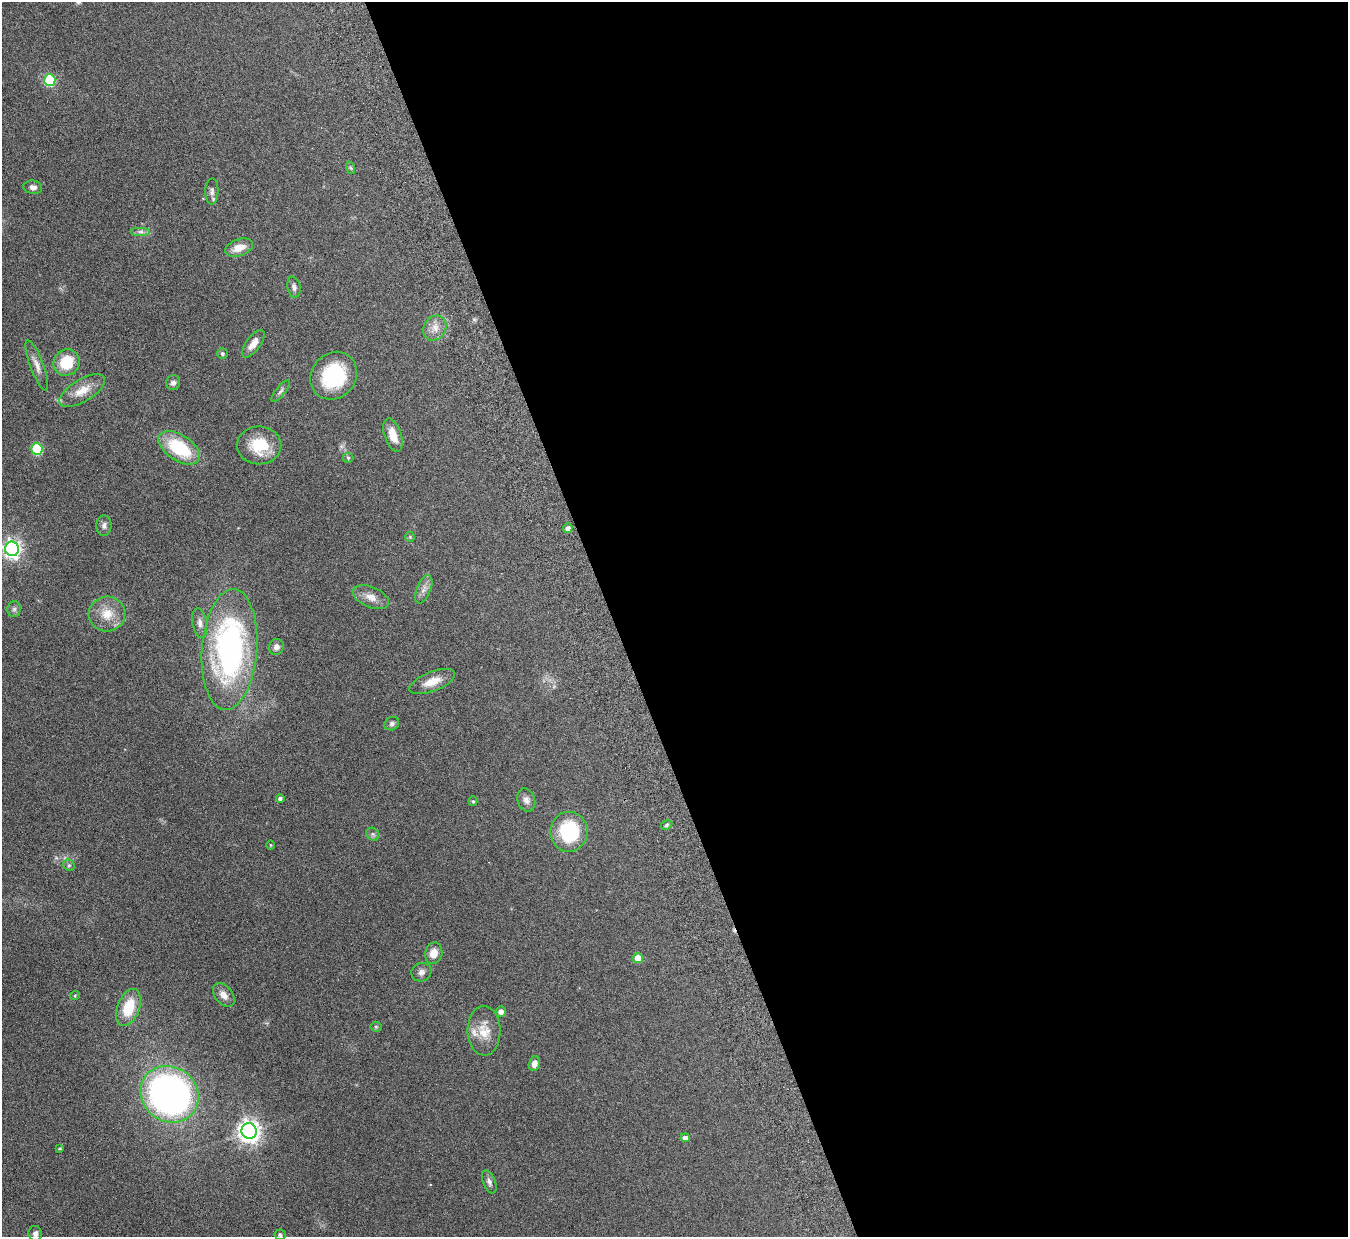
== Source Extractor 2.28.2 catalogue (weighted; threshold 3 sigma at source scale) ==
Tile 8 of 4 x 4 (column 4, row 2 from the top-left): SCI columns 4094-5439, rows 2644-3878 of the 5494 x 5412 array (HDU 1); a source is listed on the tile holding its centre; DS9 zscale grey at full resolution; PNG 1350 x 1239 px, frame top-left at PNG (2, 2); each listed source drawn as its Kron ellipse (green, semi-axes under 4 px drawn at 4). Shown black and unused: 55% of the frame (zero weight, under 4 of 7 exposures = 3% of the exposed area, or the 3 px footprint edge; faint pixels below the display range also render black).
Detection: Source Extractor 2.28.2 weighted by HDU 2 'WHT'; one run over the whole footprint, this tile lists its part. Background 0.229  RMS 0.0072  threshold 0.0293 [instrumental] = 3 sigma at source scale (4.09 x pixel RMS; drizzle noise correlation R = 1.36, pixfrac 0.8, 0.05/0.05 arcsec/px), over >= 5 px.
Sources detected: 61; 2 inside a brighter listed object's ellipse — not listed separately; the other 59 listed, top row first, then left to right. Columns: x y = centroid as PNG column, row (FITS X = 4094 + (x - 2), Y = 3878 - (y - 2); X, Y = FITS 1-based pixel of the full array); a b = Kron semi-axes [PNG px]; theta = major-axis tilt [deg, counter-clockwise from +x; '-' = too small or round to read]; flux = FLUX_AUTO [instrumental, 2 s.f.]
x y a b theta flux
50 80 6 5 - 52
351 168 6 4 -70 0.9
33 187 9 7 -8 2.5
212 191 13 6 89 2.3
141 232 10 4 0 1.9
239 248 14 8 19 7.8
294 287 10 6 -79 2.5
435 328 13 11 56 5.9
253 344 16 7 53 5.6
222 353 5 5 - 1.4
66 362 14 12 48 19
37 365 26 6 -69 5
334 376 25 22 51 44
173 383 7 7 - 2.2
82 391 26 11 30 10
281 391 13 4 51 1.9
393 435 17 8 -71 8.6
259 445 22 19 0 22
179 448 23 13 -33 35
37 449 6 5 - 42
348 458 5 5 - 0.76
104 526 10 7 89 2.4
568 528 5 5 - 2.6
410 537 5 5 - 0.85
12 549 7 7 - 260
424 589 15 7 68 3.8
371 597 19 10 -23 6.2
14 609 8 6 87 1.7
107 614 18 17 - 12
200 623 15 7 -81 3.7
276 647 8 7 - 3.1
229 650 61 27 86 170
432 682 24 9 22 9.8
392 724 7 6 - 1.7
280 798 4 4 - 1.5
526 800 12 8 -71 3.2
473 801 5 4 - 0.96
666 825 6 4 29 1.1
569 832 20 18 89 40
373 834 7 5 -44 1.4
270 845 5 3 - 0.55
69 865 6 5 - 1.1
434 953 11 8 76 6.2
638 958 5 5 - 10
421 972 10 9 - 3
75 995 5 3 - 0.54
224 995 13 8 -51 4.5
128 1007 19 11 69 21
501 1012 5 5 - 3.3
376 1027 5 5 - 0.89
484 1031 25 16 -89 12
534 1063 7 5 75 3.9
170 1094 30 27 -38 280
249 1131 8 7 - 440
685 1138 4 4 - 3.1
60 1148 3 3 - 0.79
489 1182 12 6 -68 2.3
35 1233 7 7 - 2.6
280 1235 5 5 - 1.4
Isophote crosses this tile's border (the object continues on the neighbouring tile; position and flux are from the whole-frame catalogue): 2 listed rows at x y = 12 549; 35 1233